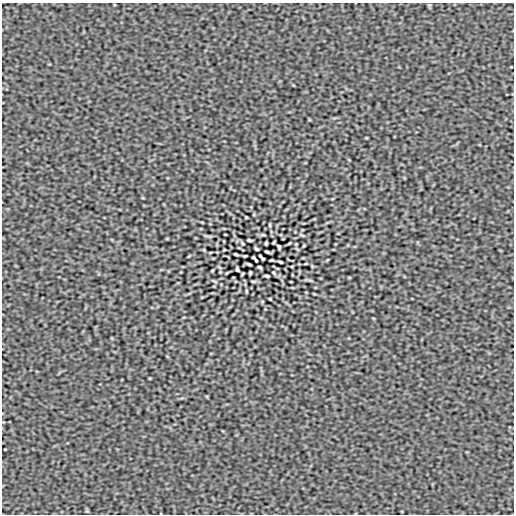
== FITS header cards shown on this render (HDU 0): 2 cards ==
NAXIS1  =                  512
NAXIS2  =                  512

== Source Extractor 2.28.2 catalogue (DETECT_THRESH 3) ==
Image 512 x 512 px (HDU 0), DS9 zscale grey, 1 PNG px = 1 image px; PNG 516 x 516 px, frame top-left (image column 1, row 512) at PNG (2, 3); no overlay
Background -1.50e-08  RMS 1.9e-06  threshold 5.64e-06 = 3 sigma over >= 5 px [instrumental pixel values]
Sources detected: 30; all 30 listed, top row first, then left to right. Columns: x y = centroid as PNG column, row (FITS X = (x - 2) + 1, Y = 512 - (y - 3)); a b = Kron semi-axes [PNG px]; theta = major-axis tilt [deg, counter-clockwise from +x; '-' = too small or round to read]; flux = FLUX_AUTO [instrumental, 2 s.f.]
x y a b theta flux
246 217 3 2 - 9.2e-05
270 225 5 3 - 1.2e-04
249 240 5 2 - 1.9e-04
274 242 4 2 - 1.2e-04
242 243 4 2 - 1.4e-04
266 243 3 3 - 1.5e-04
289 243 6 2 45 9.3e-05
296 244 2 2 - 7.4e-05
304 245 3 2 - 1.1e-04
279 247 4 3 - 2.0e-04
256 249 4 3 - 1.9e-04
204 250 5 3 - 1.0e-04
267 252 5 2 - 1.7e-04
236 254 4 2 - 1.9e-04
245 256 3 2 - 1.2e-04
261 257 7 3 -47 1.6e-04
255 259 7 3 -47 1.6e-04
271 260 3 2 - 1.2e-04
280 262 4 2 - 1.9e-04
249 264 5 2 - 1.7e-04
312 266 5 3 - 1.0e-04
260 267 4 3 - 1.9e-04
237 269 4 3 - 2.0e-04
212 271 3 2 - 1.1e-04
227 273 6 2 45 9.2e-05
250 273 3 3 - 1.5e-04
274 273 4 2 - 1.4e-04
267 276 5 2 - 1.9e-04
246 291 5 3 - 1.2e-04
270 299 3 2 - 9.2e-05